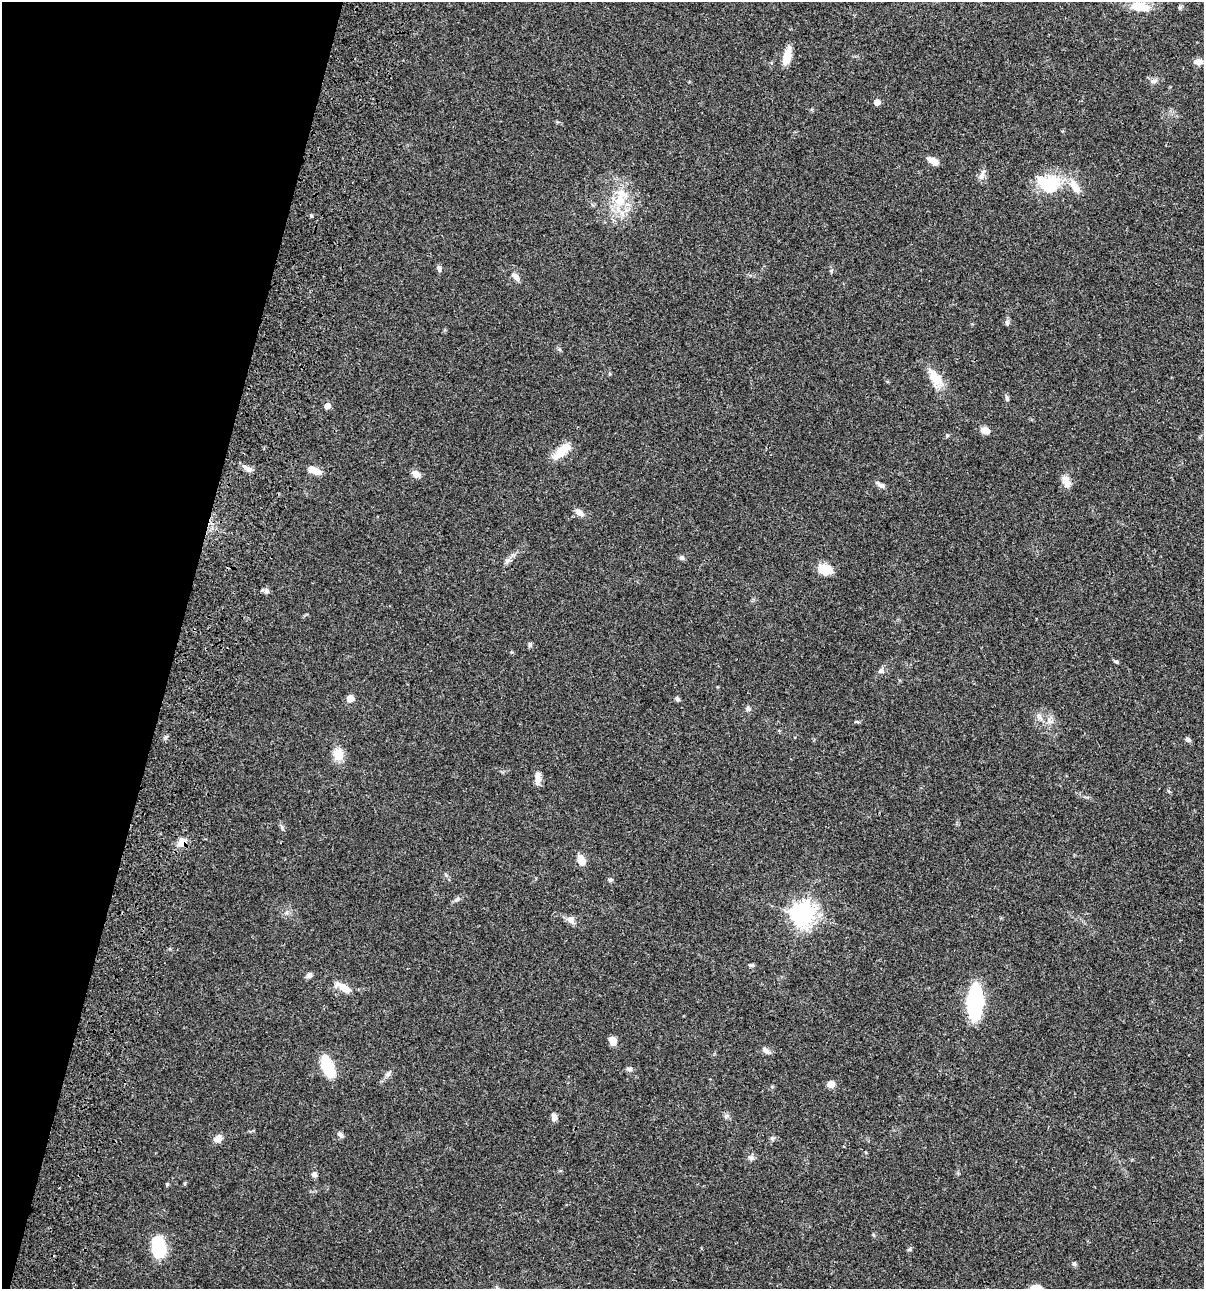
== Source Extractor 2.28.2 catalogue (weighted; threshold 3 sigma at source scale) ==
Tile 9 of 4 x 4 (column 1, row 3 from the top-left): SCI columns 236-1437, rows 1408-2694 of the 5404 x 5387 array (HDU 1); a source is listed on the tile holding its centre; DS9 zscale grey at full resolution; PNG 1206 x 1291 px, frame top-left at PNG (2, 2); no overlay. Shown black and unused: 15% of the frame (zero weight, under 3 of 4 exposures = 9% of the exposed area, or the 3 px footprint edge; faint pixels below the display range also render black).
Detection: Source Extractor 2.28.2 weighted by HDU 2 'WHT'; one run over the whole footprint, this tile lists its part. Background 0.0476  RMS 0.0054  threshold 0.0241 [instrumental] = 3 sigma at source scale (4.5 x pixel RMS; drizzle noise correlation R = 1.50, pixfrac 1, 0.05/0.05 arcsec/px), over >= 5 px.
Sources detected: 68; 2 inside a brighter listed object's ellipse — not listed separately; the other 66 listed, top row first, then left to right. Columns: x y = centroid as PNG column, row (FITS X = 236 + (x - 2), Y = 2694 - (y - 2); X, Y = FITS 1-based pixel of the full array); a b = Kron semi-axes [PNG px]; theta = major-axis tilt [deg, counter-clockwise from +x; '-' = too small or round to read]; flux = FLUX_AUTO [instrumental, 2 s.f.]
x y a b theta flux
1141 7 27 12 -10 11
787 56 20 9 73 6.5
1198 62 11 7 -1 2.6
1153 81 8 6 15 1.4
877 102 5 5 - 3.2
933 161 13 6 -28 3.5
982 174 17 5 69 2
1049 183 31 23 -5 21
620 201 13 11 50 9.2
311 216 4 4 - 0.6
439 269 9 5 -69 1.3
515 276 12 7 -41 2.2
1007 323 8 5 -81 1.1
559 349 6 4 -71 0.72
935 378 25 12 -53 8.9
1007 398 8 4 -66 0.98
327 406 5 5 - 3.6
985 430 10 7 -16 3.5
947 435 5 4 - 0.64
562 451 26 10 43 8.3
247 469 16 5 -32 2.2
314 470 16 7 -24 4.4
416 474 10 7 -27 2.8
1066 482 17 9 -75 3.9
881 485 11 5 -23 2
580 512 11 7 -40 2.7
682 558 6 5 - 1.1
507 561 9 6 42 1.8
825 569 14 10 -20 8.8
267 591 9 5 -84 1.2
530 645 7 4 90 0.81
1116 661 6 4 -19 0.68
881 671 7 6 - 1.3
350 698 5 5 - 6
677 699 6 5 - 1.2
748 709 7 6 - 1.2
856 722 7 3 -8 0.63
1188 740 8 5 -36 1.1
338 754 15 13 -85 6.1
537 776 11 8 -79 2.7
182 842 8 8 - 5.5
581 861 14 9 -61 4.2
610 880 6 5 - 0.88
457 899 9 4 35 1.2
803 914 8 8 - 410
570 919 10 10 - 2.4
751 965 7 4 5 0.87
309 975 7 6 - 1.6
344 988 14 8 -34 6
975 1002 20 9 88 99
613 1041 8 7 - 4.4
766 1050 12 6 -36 1.9
327 1067 20 9 -67 20
629 1069 8 6 31 1.2
388 1074 7 6 - 1.3
831 1084 8 7 - 3.1
554 1117 9 6 -81 2
341 1135 9 5 -41 1.4
218 1138 9 7 36 3.4
772 1138 6 5 - 0.86
751 1157 7 4 0 1.1
314 1174 6 6 - 1.7
167 1184 5 4 - 0.67
159 1247 21 13 -89 20
1074 1264 6 4 -1 0.76
1037 1288 14 9 -10 4.9
Overlapping masked pixels (flux is a lower limit): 1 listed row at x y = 182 842
Isophote crosses this tile's border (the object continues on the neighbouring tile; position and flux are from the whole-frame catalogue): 1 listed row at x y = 1037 1288